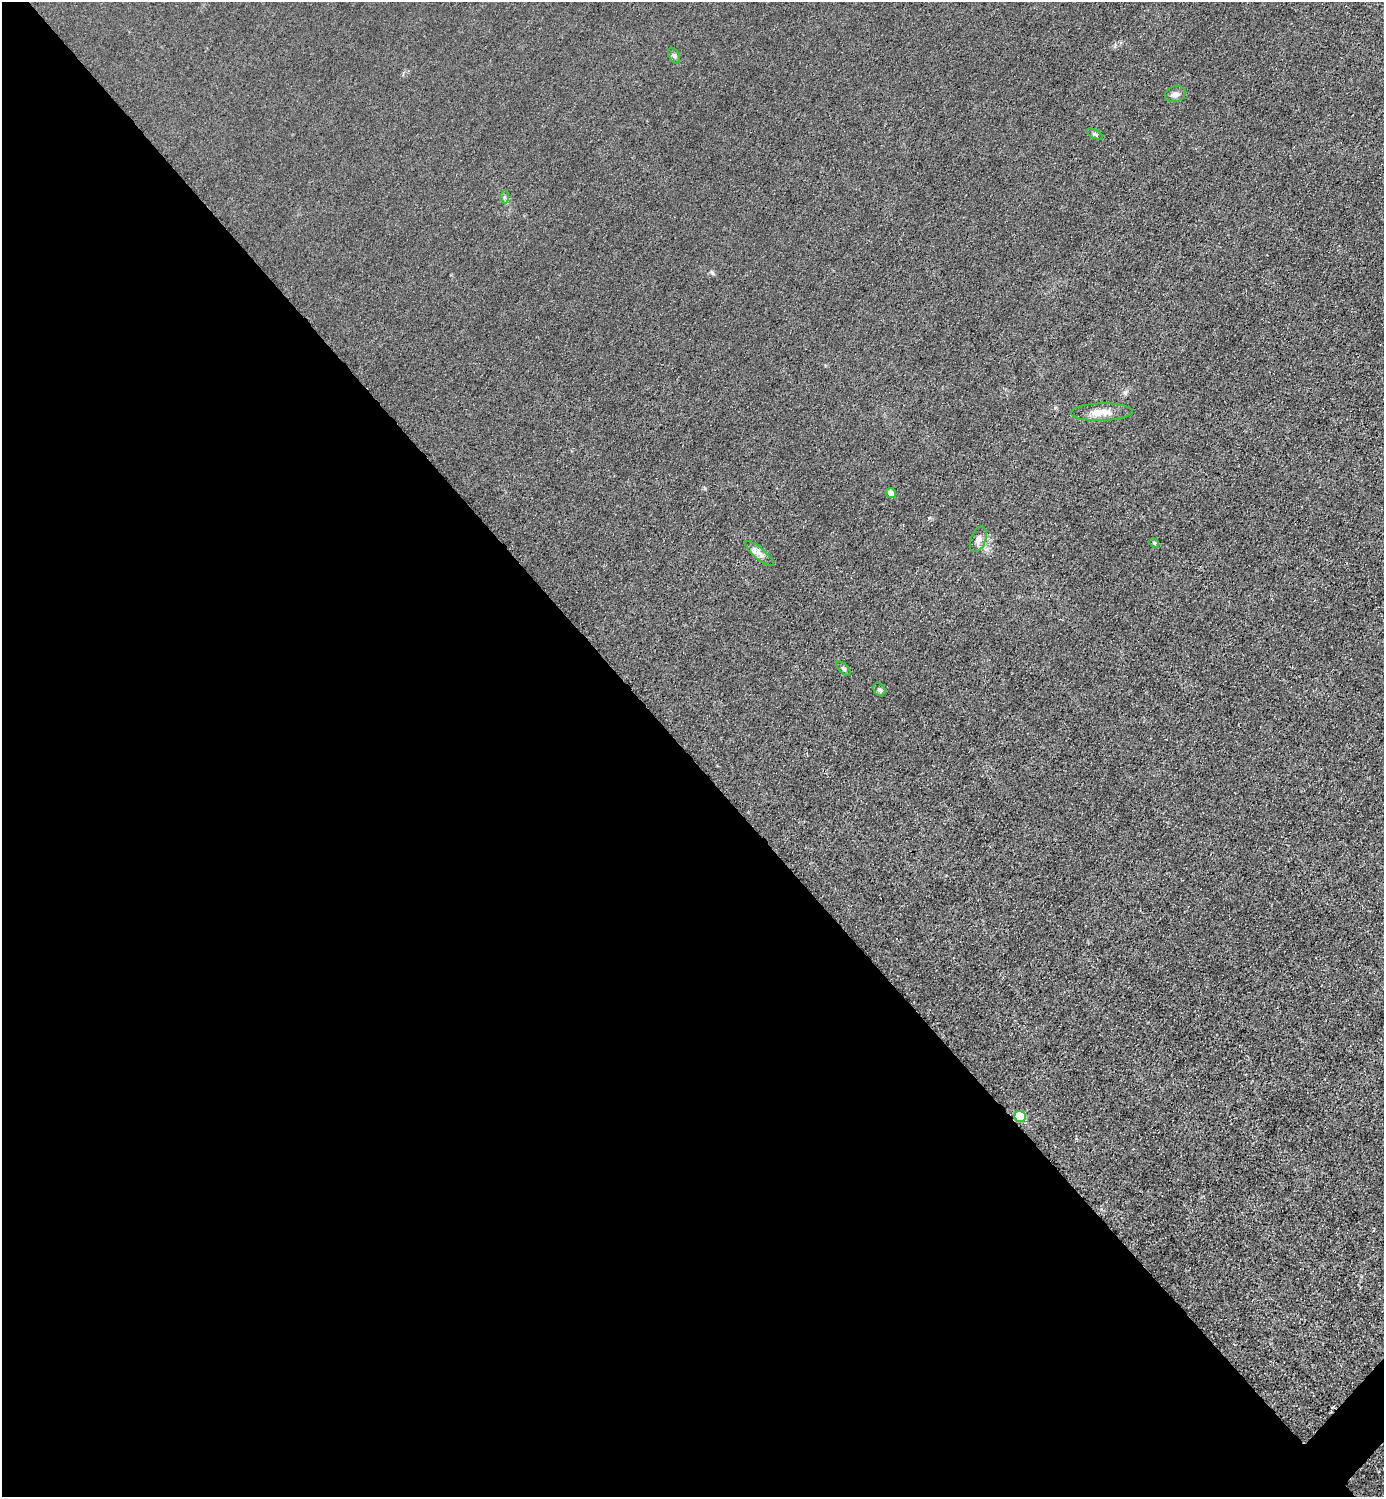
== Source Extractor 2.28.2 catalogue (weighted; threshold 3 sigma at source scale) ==
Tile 9 of 4 x 4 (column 1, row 3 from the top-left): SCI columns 302-1683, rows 1498-2992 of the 5985 x 5985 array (HDU 1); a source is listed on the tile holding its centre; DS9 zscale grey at full resolution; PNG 1386 x 1499 px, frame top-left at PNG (2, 2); each listed source drawn as its Kron ellipse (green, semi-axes under 4 px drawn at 4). Shown black and unused: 50% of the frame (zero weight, under 3 of 4 exposures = <1% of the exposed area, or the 3 px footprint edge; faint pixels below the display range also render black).
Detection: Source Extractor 2.28.2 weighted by HDU 2 'WHT'; one run over the whole footprint, this tile lists its part. Background 0.0216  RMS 0.0063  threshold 0.0283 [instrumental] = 3 sigma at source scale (4.5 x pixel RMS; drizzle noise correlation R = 1.50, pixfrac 1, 0.05/0.05 arcsec/px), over >= 5 px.
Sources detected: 12; all 12 listed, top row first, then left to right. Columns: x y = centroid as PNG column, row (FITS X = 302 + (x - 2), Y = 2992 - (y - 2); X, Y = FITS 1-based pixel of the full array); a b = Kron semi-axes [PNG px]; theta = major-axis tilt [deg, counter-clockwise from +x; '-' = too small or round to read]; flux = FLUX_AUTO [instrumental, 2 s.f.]
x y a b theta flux
674 56 8 5 -62 1.4
1175 94 10 8 17 2.7
1094 134 8 3 -26 0.93
505 197 7 4 -90 1
1101 412 31 8 2 7.9
891 493 5 5 - 3.7
978 539 13 7 70 3.1
1154 543 5 4 - 0.72
759 554 18 5 -40 3.6
843 669 9 4 -45 1.2
879 690 7 5 -57 1.4
1020 1116 6 5 - 17